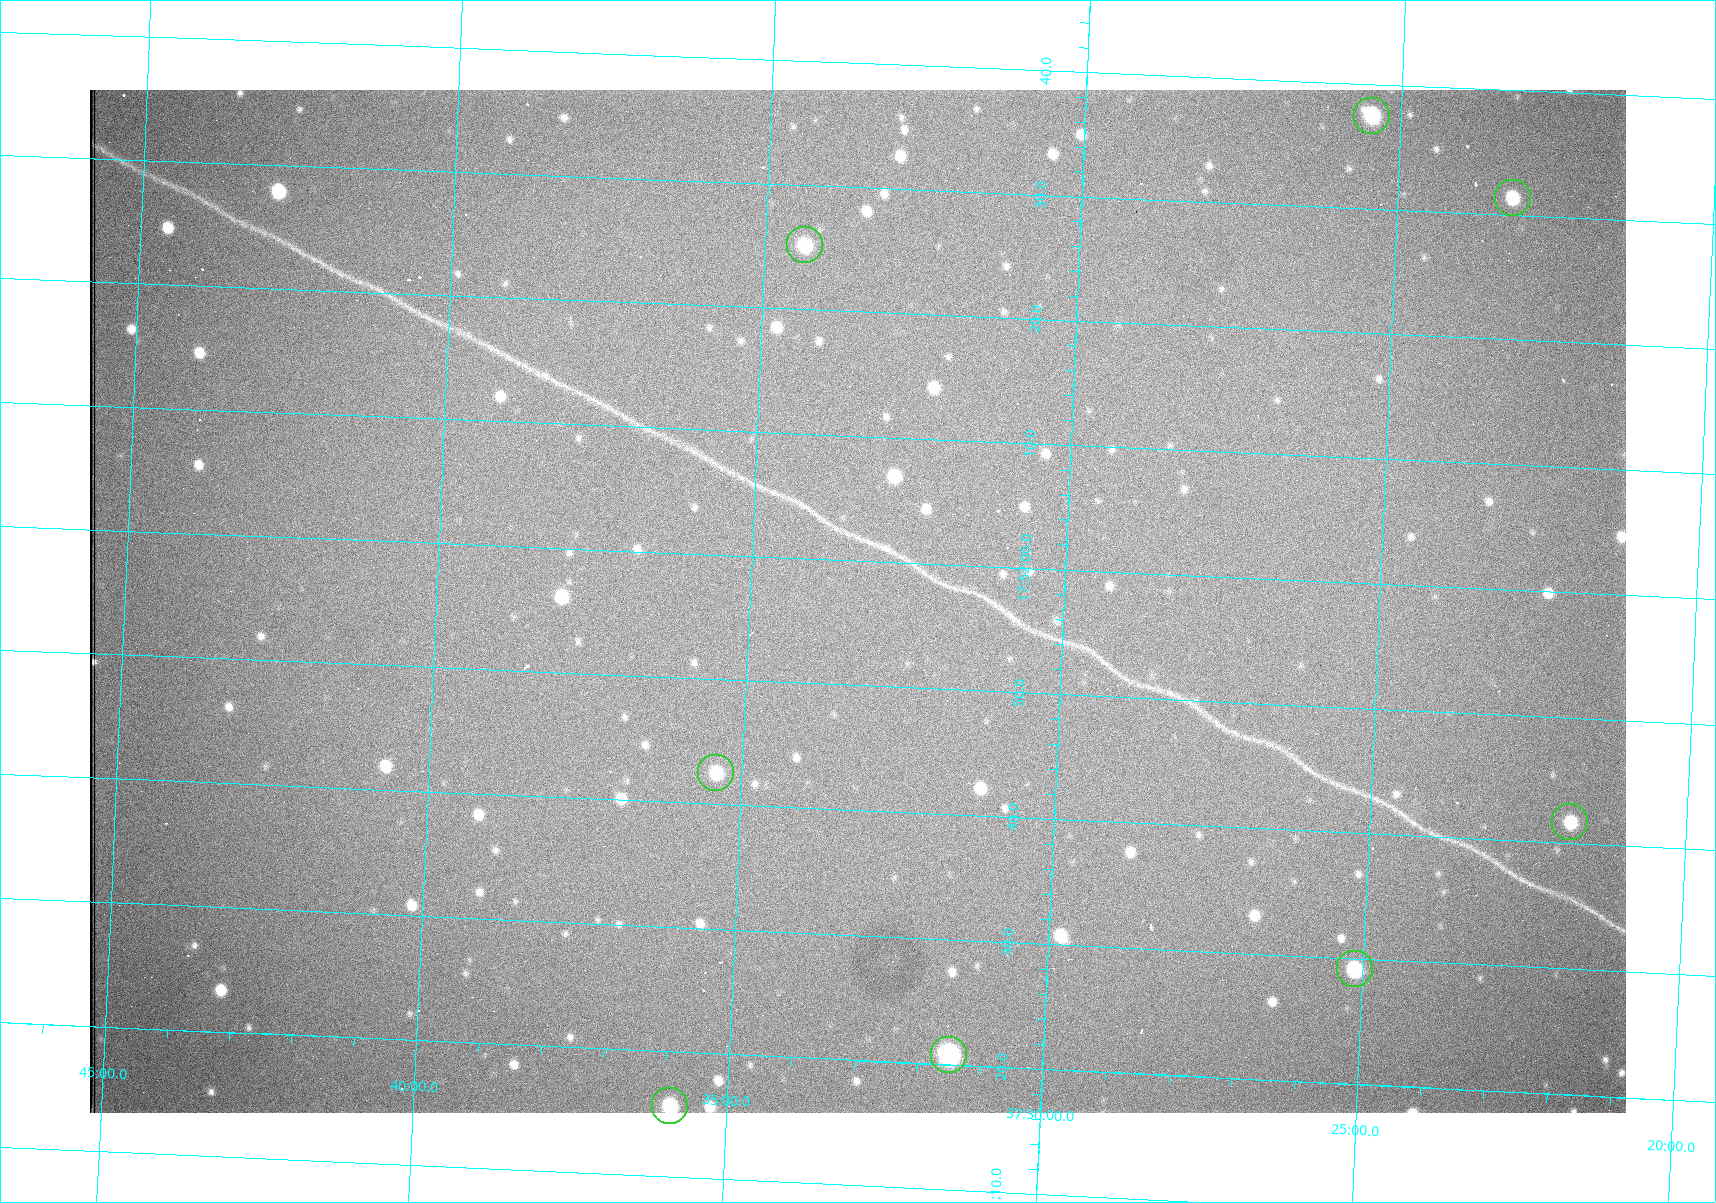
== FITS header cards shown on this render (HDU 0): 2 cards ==
NAXIS1  =                 1536 /fastest changing axis
NAXIS2  =                 1023 /next to fastest changing axis

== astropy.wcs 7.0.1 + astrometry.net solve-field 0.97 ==
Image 1536 x 1023 px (HDU 0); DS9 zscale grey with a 90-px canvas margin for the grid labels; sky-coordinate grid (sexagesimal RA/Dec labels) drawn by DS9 from the SOLVED WCS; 8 Tycho-2 reference stars matched to detected sources circled (green)
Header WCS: RA---TAN/DEC--TAN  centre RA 17:51:57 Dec +37:33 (267.99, +37.55 deg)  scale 0.958 arcsec/px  FOV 24.5' x 16.3'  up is +87 deg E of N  parity flipped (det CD > 0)
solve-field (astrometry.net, Tycho-2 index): VERIFIED the header's WCS against the Tycho-2 star catalogue (8 matches, 0 conflicts) and refined it, rather than solving blind
Solved WCS: RA---TAN-SIP/DEC--TAN-SIP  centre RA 17:51:57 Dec +37:33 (267.99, +37.55 deg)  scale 0.956 arcsec/px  FOV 24.5' x 16.3'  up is +87 deg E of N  parity flipped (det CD > 0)
The solver's refit moves the header's centre by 1 arcsec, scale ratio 0.9978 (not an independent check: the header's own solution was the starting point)
Tycho-2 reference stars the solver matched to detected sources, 8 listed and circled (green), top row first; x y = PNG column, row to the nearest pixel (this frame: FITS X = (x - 90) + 1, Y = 1023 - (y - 90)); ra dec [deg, ICRS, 3 dp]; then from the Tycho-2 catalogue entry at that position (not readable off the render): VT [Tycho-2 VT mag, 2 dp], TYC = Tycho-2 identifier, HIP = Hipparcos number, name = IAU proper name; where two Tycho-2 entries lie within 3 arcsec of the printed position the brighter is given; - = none
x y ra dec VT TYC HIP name
1372 116 268.156 +37.424 11.25 2620-712-1 - -
1513 198 268.131 +37.386 12.62 2620-526-1 - -
805 245 268.105 +37.573 11.82 3089-995-1 - -
716 773 267.927 +37.590 11.84 3089-1137-1 - -
1570 822 267.924 +37.364 11.94 2620-391-1 - -
1355 969 267.871 +37.419 11.35 2620-812-1 - -
949 1055 267.836 +37.525 9.96 3089-889-1 - -
670 1106 267.815 +37.598 11.54 3089-1081-1 - -